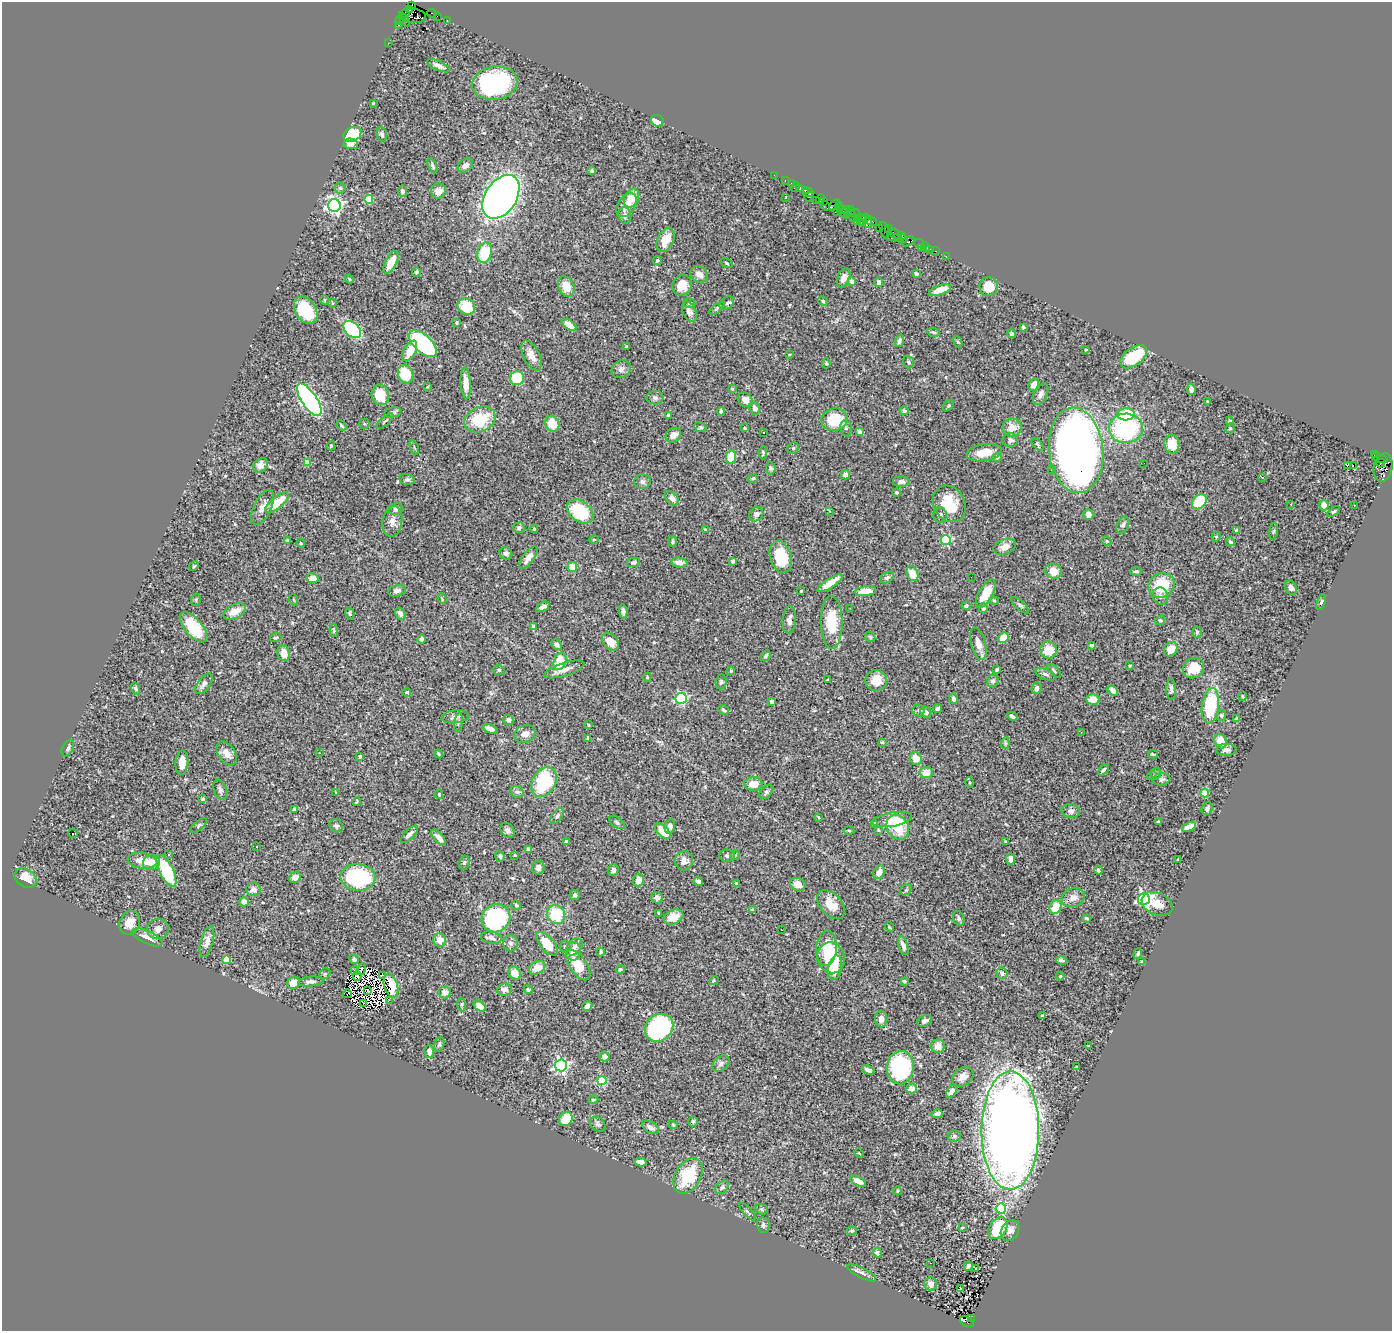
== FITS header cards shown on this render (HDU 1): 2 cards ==
NAXIS1  =                 1390
NAXIS2  =                 1329

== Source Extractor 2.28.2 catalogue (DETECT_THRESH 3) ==
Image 1390 x 1329 px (HDU 1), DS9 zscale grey, 1 PNG px = 1 image px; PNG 1394 x 1333 px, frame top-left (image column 1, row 1329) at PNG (2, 2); each listed source drawn as its Kron ellipse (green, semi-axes under 4 px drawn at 4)
Background 0.933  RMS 0.026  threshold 0.0791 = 3 sigma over >= 5 px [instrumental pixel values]
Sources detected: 531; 5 with non-positive FLUX_AUTO (blend fragments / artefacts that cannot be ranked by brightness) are neither listed nor drawn; of the other 526, the 500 brightest by FLUX_AUTO listed and drawn (26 fainter detections omitted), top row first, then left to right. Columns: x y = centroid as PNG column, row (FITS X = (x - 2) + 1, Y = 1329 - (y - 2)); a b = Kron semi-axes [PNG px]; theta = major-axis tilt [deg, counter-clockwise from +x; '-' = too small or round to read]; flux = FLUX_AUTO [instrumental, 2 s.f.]
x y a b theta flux
411 6 3 3 - 71
409 10 3 3 - 180
405 13 4 4 - 74
432 13 4 3 - 99
413 16 13 7 -7 1500
437 16 2 2 - 13
404 19 7 4 -64 140
400 20 5 4 - 110
447 20 2 2 - 19
399 25 3 2 - 56
388 43 2 2 - 17
438 66 12 5 -24 8
495 83 23 16 8 250
373 103 3 2 - 1.4
657 121 6 5 - 34
352 134 9 7 25 130
382 134 7 5 -74 5.3
351 144 7 5 -4 8.9
433 166 8 4 -65 3.6
465 166 8 6 37 8.9
592 171 4 4 - 2.5
774 175 2 2 - 17
785 181 3 2 - 48
791 183 2 2 - 24
795 187 6 2 45 87
340 188 5 5 - 3.1
800 188 4 3 - 83
805 190 3 3 - 65
402 191 5 4 - 5.7
438 191 7 7 - 15
808 192 5 4 - 130
501 197 24 15 57 1500
786 197 3 2 - 1.8
809 197 5 2 - 42
632 198 10 7 64 29
369 199 4 4 - 54
820 199 4 2 - 66
816 200 3 3 - 56
824 201 3 2 - 19
334 205 6 6 - 640
626 205 13 8 57 18
825 205 5 2 - 91
835 205 6 3 41 88
839 207 4 4 - 120
846 210 4 3 - 86
838 211 3 2 - 39
850 211 5 3 - 150
843 212 8 3 -45 260
855 213 5 2 - 140
625 215 8 6 -80 5.1
853 217 3 3 - 60
858 218 3 2 - 120
865 218 3 3 - 58
857 221 3 2 - 95
862 221 5 3 - 100
871 221 6 2 -30 200
868 223 5 3 - 150
879 228 2 2 - 38
888 229 3 3 - 58
884 230 8 4 -74 90
894 233 5 2 - 51
902 235 3 2 - 98
891 237 2 2 - 29
898 237 3 2 - 60
903 239 4 4 - 57
666 240 13 8 64 23
908 241 7 4 28 490
919 243 5 2 - 33
921 247 4 3 - 15
926 247 5 3 - 69
930 249 2 2 - 12
936 251 3 2 - 49
485 253 10 7 79 77
946 256 2 2 - 9.2
657 261 5 4 - 2.6
391 262 12 5 62 29
727 263 6 2 -34 1.7
416 272 5 4 - 2.6
699 274 9 7 -34 12
916 274 4 3 - 4
844 278 10 6 69 9
349 279 4 4 - 1.9
851 281 4 3 - 13
879 282 4 3 - 4.3
682 285 10 9 - 24
566 287 11 7 -66 21
989 287 9 9 - 30
940 290 11 4 19 21
324 300 5 3 - 1.8
823 301 5 4 - 2.8
332 303 5 3 - 1.6
689 303 6 4 -19 3.4
727 303 8 5 38 4.1
466 307 9 7 -28 53
717 308 9 4 36 2.9
306 310 15 10 -58 76
689 311 11 6 -64 8.6
457 322 3 3 - 2.8
569 325 8 4 -36 24
1023 327 4 3 - 2.6
352 330 10 7 -43 220
933 332 6 4 -12 3.1
1012 334 4 4 - 5.2
899 341 6 4 72 4.5
958 342 6 4 -58 2.3
423 344 17 8 -43 320
626 346 3 3 - 2
1085 350 4 4 - 1.8
410 351 11 6 62 28
790 354 4 3 - 1.4
531 355 16 8 -64 15
1134 357 15 9 36 92
908 362 6 5 - 4.2
826 363 5 4 - 2.2
621 369 10 8 34 7.4
406 374 9 7 -69 45
517 378 7 7 - 62
466 383 15 5 -86 16
1034 385 6 4 61 10
427 387 4 2 - 1.5
732 389 4 3 - 2.7
1191 389 6 4 -80 7.6
1041 394 11 6 64 6.9
380 395 10 8 -76 38
655 398 8 7 - 5.1
309 400 19 7 -56 510
745 400 8 6 -45 12
1208 401 3 2 - 1.4
948 406 7 4 47 2.6
755 408 6 5 - 9.5
721 411 4 4 - 5.4
904 411 5 4 - 3.6
393 412 9 5 12 6
1126 414 8 6 3 62
668 415 4 3 - 2.6
834 419 13 11 12 66
480 420 16 12 25 70
385 421 10 3 41 2.7
1230 421 4 3 - 2.3
364 424 5 5 - 2.2
552 424 8 7 - 35
341 426 6 4 -50 2.5
700 427 6 4 -22 3
745 428 3 3 - 2.3
846 428 8 6 -80 4.4
1012 428 9 9 - 18
1126 428 17 15 2 200
1230 428 5 4 - 2.3
859 432 4 3 - 13
763 433 3 3 - 3.4
673 435 8 6 38 14
1010 440 8 6 2 5.1
1038 444 7 4 -49 2.6
1172 444 9 7 -80 26
331 446 5 3 - 1.9
414 448 7 2 -69 1.6
793 448 6 5 - 2.6
1076 450 43 27 -84 2100
763 453 7 4 84 2.8
984 453 18 8 7 29
1374 455 3 2 - 40
731 457 7 5 78 38
997 457 4 4 - 5.5
1380 458 8 3 -19 95
308 463 4 4 - 16
1144 463 2 2 - 1.5
1381 463 4 3 - 240
260 465 8 6 36 11
1347 465 3 3 - 30
1353 465 2 2 - 510
1383 467 14 9 78 1300
771 468 6 5 - 2.9
1051 470 3 2 - 3
845 475 5 4 - 11
1262 477 3 2 - 1.6
753 478 5 3 - 2.3
407 480 8 5 -12 3.8
642 482 8 7 - 6.3
901 482 8 5 -1 5.5
897 492 3 3 - 2.5
672 498 8 6 -47 11
1199 502 8 6 46 88
277 503 14 5 40 45
949 504 19 15 -60 58
1291 504 3 3 - 2.2
1324 505 5 5 - 14
1355 505 2 2 - 1.4
263 507 19 8 64 15
396 509 7 6 - 6
580 511 14 10 -37 96
830 511 3 3 - 1.4
1334 511 7 4 35 2.8
756 514 8 6 47 6.3
1088 514 5 5 - 12
940 515 7 7 - 4.9
392 521 15 10 80 13
1123 525 9 5 63 5.3
519 528 6 5 - 4.8
534 529 4 3 - 2.3
705 530 4 3 - 1.6
1236 530 3 3 - 5
1273 531 8 4 81 2.9
1216 537 5 4 - 2.5
594 539 5 3 - 1.5
287 540 4 3 - 1.6
946 540 5 5 - 150
673 541 5 4 - 2.8
1107 541 5 4 - 2.5
1230 542 4 3 - 4.1
301 543 4 3 - 1.9
1005 547 11 7 22 11
506 553 7 6 - 5.8
781 557 16 10 -73 63
528 558 13 5 53 11
733 561 4 4 - 3.4
679 562 8 5 -7 10
633 563 7 4 11 3.9
194 566 5 4 - 2.2
572 567 5 4 - 27
1053 571 8 7 - 18
1136 571 5 4 - 3.3
912 573 8 5 -65 25
971 577 2 2 - 2.4
312 578 6 5 - 16
887 578 7 5 30 4.2
830 583 15 4 33 23
1161 585 13 12 - 66
1291 588 7 5 -58 6.4
397 591 9 5 14 8
801 591 3 2 - 1.5
865 591 11 5 7 21
986 594 16 7 60 38
1160 596 9 7 -71 5.6
442 599 5 3 - 1.8
196 600 6 5 - 2.7
294 600 5 3 - 1.5
994 601 4 3 - 2
1321 602 8 4 72 3.3
1020 605 11 4 -41 3.8
966 606 4 3 - 3.6
543 607 7 4 31 6.4
850 608 2 2 - 3.3
983 608 5 4 - 5.9
623 611 7 3 -85 5.6
234 612 12 6 26 21
350 613 6 4 -75 3
400 613 6 5 - 7.9
789 620 14 6 85 9.1
1160 620 5 4 - 2.3
832 622 26 11 -89 68
533 626 4 3 - 3.6
193 627 18 8 -50 79
334 630 6 3 -87 2.7
1197 632 5 4 - 2.7
276 637 6 3 17 2.4
870 637 5 4 - 2
1003 638 6 5 - 28
421 639 5 4 - 4
610 642 10 7 -51 20
557 644 6 5 - 5.3
978 644 16 7 -74 13
1091 645 3 3 - 3.1
1171 649 8 6 55 24
1048 650 8 8 - 33
284 653 8 6 -77 19
766 656 6 4 59 3.7
560 661 9 6 69 56
1130 665 3 2 - 1.5
1194 668 11 9 41 30
564 669 21 6 17 15
997 669 4 3 - 2.9
499 670 5 5 - 3
731 671 4 3 - 1.8
1054 671 8 4 -48 3.1
1045 674 11 5 -21 5.6
647 677 4 4 - 2.1
828 680 3 3 - 1.9
876 680 11 10 - 25
993 681 6 5 - 4.8
721 682 7 5 83 4.7
204 684 12 6 53 8.4
135 688 6 4 -71 2.5
1037 688 6 5 - 7.4
1171 689 10 5 -89 4.9
1113 691 6 4 -39 12
407 692 4 4 - 3.1
1242 696 5 3 - 1.6
681 698 6 5 - 180
954 699 5 4 - 6
1093 699 6 5 - 16
771 701 4 3 - 9.1
1210 706 18 8 81 98
937 709 5 3 - 5.5
724 710 5 4 - 4.3
919 710 6 6 - 4.4
926 712 5 5 - 7.4
1221 715 5 5 - 2.5
1012 716 5 3 - 5
455 717 14 6 6 7.8
1237 719 3 3 - 6.4
508 720 5 4 - 5
458 723 9 3 81 2.8
588 725 3 3 - 1.7
490 729 7 4 -21 12
1081 732 3 2 - 3.7
525 734 11 8 23 10
588 739 4 3 - 2.5
1221 741 7 6 - 26
882 742 4 4 - 2.2
1005 743 6 4 84 2.6
68 748 9 5 63 5
1226 750 10 6 2 6.9
227 753 13 8 -57 15
319 753 2 2 - 1.4
438 754 4 3 - 2.2
1153 754 5 2 - 2.2
360 756 4 3 - 2.9
916 758 7 5 -61 20
182 763 12 6 86 19
1103 770 6 3 43 3.7
926 772 6 5 - 19
1156 774 6 5 - 2.6
1152 776 5 3 - 1.7
1162 779 9 6 8 4.9
544 782 16 11 61 140
969 782 5 3 - 1.7
753 784 9 6 -1 21
220 790 10 6 -70 5.2
336 792 3 2 - 1.4
517 792 7 5 -39 4.4
766 792 8 5 47 3.3
1205 793 4 4 - 50
439 794 5 4 - 1.8
203 799 4 4 - 4.2
357 801 4 2 - 1.7
1207 808 6 5 - 5
294 809 4 3 - 3.1
1071 811 9 7 -10 6.7
557 816 9 5 52 3.9
819 817 3 2 - 1.7
892 819 20 7 10 22
1158 821 3 2 - 1.9
617 822 9 5 -39 3.8
874 824 4 3 - 4.7
199 825 10 4 41 3.1
336 826 7 6 - 4.8
670 826 7 5 78 6.8
898 827 13 10 -59 62
1189 827 7 4 26 15
507 830 8 6 -53 6
849 830 5 3 - 2
878 830 3 2 - 1.7
663 831 9 5 -46 29
73 833 4 3 - 1.9
409 834 11 4 44 8.1
439 837 9 4 -48 9
1005 841 3 3 - 1.6
566 842 4 3 - 4.6
256 846 3 2 - 2.2
529 850 4 3 - 21
168 855 3 3 - 3.6
515 855 3 2 - 1.6
727 855 8 6 -9 4.5
735 855 5 4 - 2
500 856 5 4 - 3.1
1011 859 5 4 - 15
1178 860 4 3 - 2.9
142 861 15 8 -8 24
684 861 9 9 - 9.8
152 862 8 7 - 17
464 863 7 5 74 3.8
538 868 7 6 - 8.3
613 870 6 5 - 4.4
1098 870 4 3 - 3.5
166 871 17 7 -64 100
879 872 7 5 58 9
295 877 6 5 - 11
358 877 17 13 -5 180
26 878 12 9 -36 29
638 880 6 5 - 14
698 881 4 4 - 4.9
736 883 4 3 - 2
798 884 8 6 -25 14
254 889 7 7 - 8.8
906 890 6 5 - 2.9
575 895 5 5 - 3.4
657 898 6 5 - 7.6
1073 898 12 9 19 14
1144 899 6 6 - 470
244 902 5 4 - 13
831 904 17 10 -45 27
1157 904 16 11 -23 20
516 905 5 4 - 2.8
1055 907 7 5 63 44
752 910 4 3 - 2.6
658 913 3 2 - 1.6
556 915 10 8 -51 67
673 917 10 7 23 16
496 918 15 13 45 240
959 918 7 5 -68 3.9
1086 918 4 3 - 2.9
130 923 12 10 62 18
889 927 5 3 - 1.6
158 929 11 10 - 12
781 930 3 2 - 2.3
147 937 16 6 -24 14
491 938 10 6 -12 9.1
440 940 7 6 - 19
207 942 16 6 74 12
510 943 8 7 - 6.3
547 944 14 7 -49 33
903 945 10 4 -72 8
565 947 6 5 - 4
574 947 9 7 50 8.1
827 948 18 10 86 46
573 951 9 7 85 9.1
601 952 4 3 - 2.5
1138 953 5 4 - 3.1
831 958 15 13 -70 86
354 959 5 4 - 4.8
226 960 4 4 - 40
1061 960 5 3 - 3.8
1142 962 4 3 - 2
578 965 18 8 -55 41
537 968 9 6 29 20
835 968 12 6 78 22
361 969 6 2 72 1.6
620 969 4 4 - 3.4
355 970 5 2 - 1.7
515 973 7 6 - 16
1002 973 6 5 - 5.6
325 974 6 5 - 2.4
383 975 3 2 - 5.2
357 976 5 2 - 2.1
1060 976 4 4 - 2.2
714 981 5 4 - 1.9
904 981 3 3 - 3.1
311 982 13 5 5 6.4
293 983 6 6 - 20
391 986 12 6 -73 23
504 989 7 6 - 8.4
528 989 4 4 - 3
367 991 3 2 - 1.5
445 993 6 5 - 11
347 994 4 2 - 2.5
389 1000 3 2 - 3.6
364 1003 4 2 - 1.7
461 1005 7 3 89 2.4
480 1006 7 4 -36 26
587 1006 5 4 - 5.7
1042 1016 4 3 - 2.5
881 1019 8 6 -89 8.5
925 1021 7 5 27 7.2
659 1028 15 13 40 200
439 1044 8 5 71 3.8
938 1046 7 7 - 17
1089 1046 3 3 - 1.6
429 1052 7 4 -87 10
605 1057 5 5 - 5.3
721 1064 9 6 41 6.3
561 1065 6 6 - 410
1076 1067 3 2 - 1.6
900 1068 17 13 83 240
868 1070 7 4 -24 5.7
963 1077 12 8 40 13
602 1081 4 4 - 84
912 1088 5 5 - 12
952 1091 7 4 52 8
593 1100 5 3 - 2.2
937 1114 5 4 - 5
566 1119 7 6 - 43
693 1121 5 4 - 3.2
598 1124 8 6 -45 5
673 1125 5 3 - 2
650 1127 9 5 -32 7.1
1010 1130 59 29 90 2900
954 1136 7 5 6 4.1
859 1153 5 3 - 1.7
641 1162 6 4 -10 7.8
688 1176 19 12 59 83
858 1181 8 4 -26 14
722 1187 8 5 47 4.4
898 1191 4 3 - 1.6
1001 1208 5 5 - 120
762 1209 6 5 - 2.9
747 1212 11 3 -47 3.2
763 1225 8 6 -81 4.2
962 1228 3 3 - 2.1
998 1228 12 8 54 77
1010 1230 11 8 58 12
852 1231 5 4 - 2.9
877 1253 5 4 - 4.9
930 1263 3 2 - 6.7
968 1266 4 3 - 3.5
976 1269 4 3 - 2.9
862 1273 16 5 -27 7
931 1284 7 6 - 10
960 1289 3 2 - 1.7
971 1318 2 2 - 60
967 1322 7 5 -29 610
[26 fainter detections neither listed nor drawn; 5 non-positive-flux detections neither listed nor drawn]